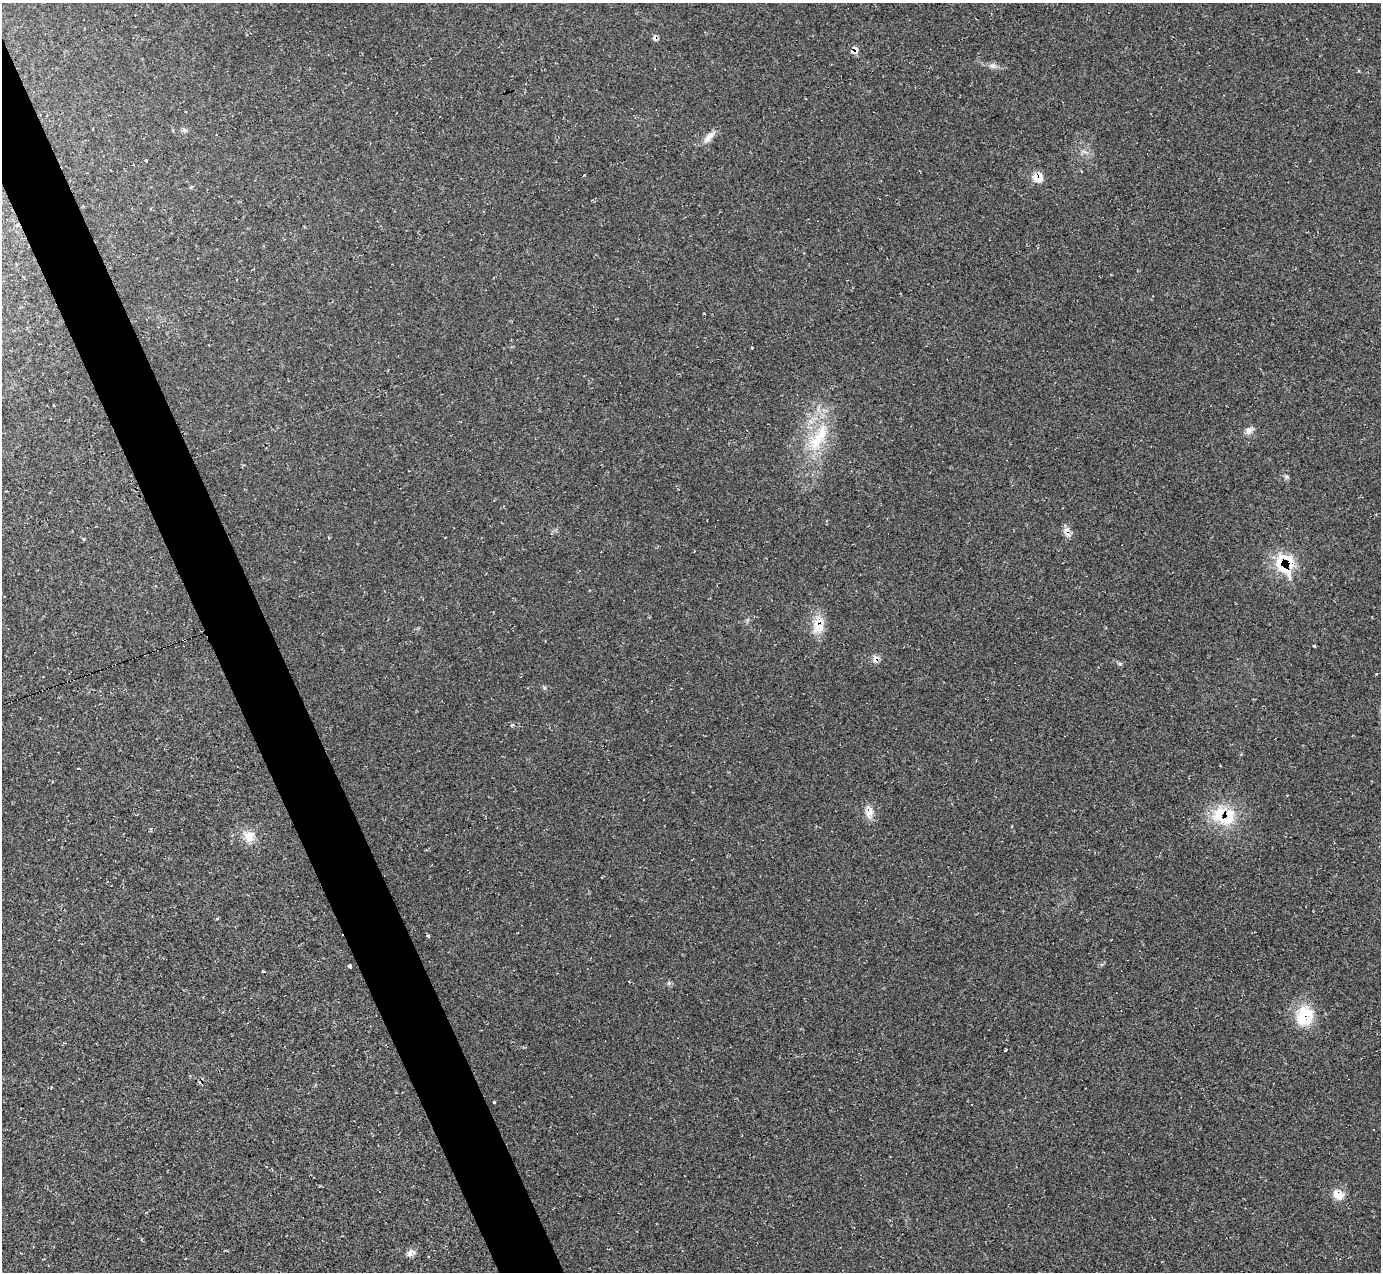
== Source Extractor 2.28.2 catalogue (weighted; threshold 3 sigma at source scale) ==
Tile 11 of 4 x 4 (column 3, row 3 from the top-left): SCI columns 2770-4148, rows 1550-2819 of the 5528 x 5512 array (HDU 1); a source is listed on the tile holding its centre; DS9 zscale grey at full resolution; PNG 1383 x 1274 px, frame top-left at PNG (2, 3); no overlay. Shown black and unused: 4% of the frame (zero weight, under 2 of 3 exposures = <1% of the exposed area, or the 3 px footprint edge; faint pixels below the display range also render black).
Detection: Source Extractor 2.28.2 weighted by HDU 2 'WHT'; one run over the whole footprint, this tile lists its part. Background 0.05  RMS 0.0067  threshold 0.0303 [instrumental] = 3 sigma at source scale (4.5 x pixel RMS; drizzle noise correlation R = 1.50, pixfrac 1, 0.05/0.05 arcsec/px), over >= 5 px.
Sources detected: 36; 5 cosmic-ray / hot-pixel residue — not listed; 2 inside a brighter listed object's ellipse — not listed separately; the other 29 listed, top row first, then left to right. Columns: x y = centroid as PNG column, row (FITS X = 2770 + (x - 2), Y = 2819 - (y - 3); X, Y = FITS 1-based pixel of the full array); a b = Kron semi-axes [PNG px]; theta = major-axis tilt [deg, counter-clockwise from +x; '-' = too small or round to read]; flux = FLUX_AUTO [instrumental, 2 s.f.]
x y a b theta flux
855 51 10 8 56 3.6
993 65 9 7 29 2.3
184 130 6 6 - 1.4
709 137 20 7 46 5.3
1038 177 12 11 - 7.4
752 347 3 3 - 2.9
1249 431 10 9 - 3.6
818 437 49 17 59 33
1286 477 7 4 0 1.2
1066 530 13 6 54 3.2
445 538 2 2 - 0.46
1283 565 35 18 -67 28
819 626 17 16 - 12
1314 646 4 3 - 0.67
875 658 13 8 77 3
1120 664 6 5 - 1.1
544 688 6 4 90 1
512 725 8 3 11 1.1
869 813 14 12 71 6.3
1220 814 26 19 55 24
249 836 15 14 - 9.2
217 919 5 3 - 0.61
428 936 3 3 - 1.2
350 966 4 3 - 2.1
669 983 7 5 -46 1.3
1305 1016 26 21 68 25
1005 1050 3 3 - 1.5
1338 1194 17 12 -43 7.8
411 1253 11 8 32 3.6
Overlapping masked pixels (flux is a lower limit): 6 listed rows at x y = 855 51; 1038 177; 1283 565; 819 626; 1220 814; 1305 1016
Unlisted compact peaks at least as high as the median listed source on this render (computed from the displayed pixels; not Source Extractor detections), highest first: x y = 494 1102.